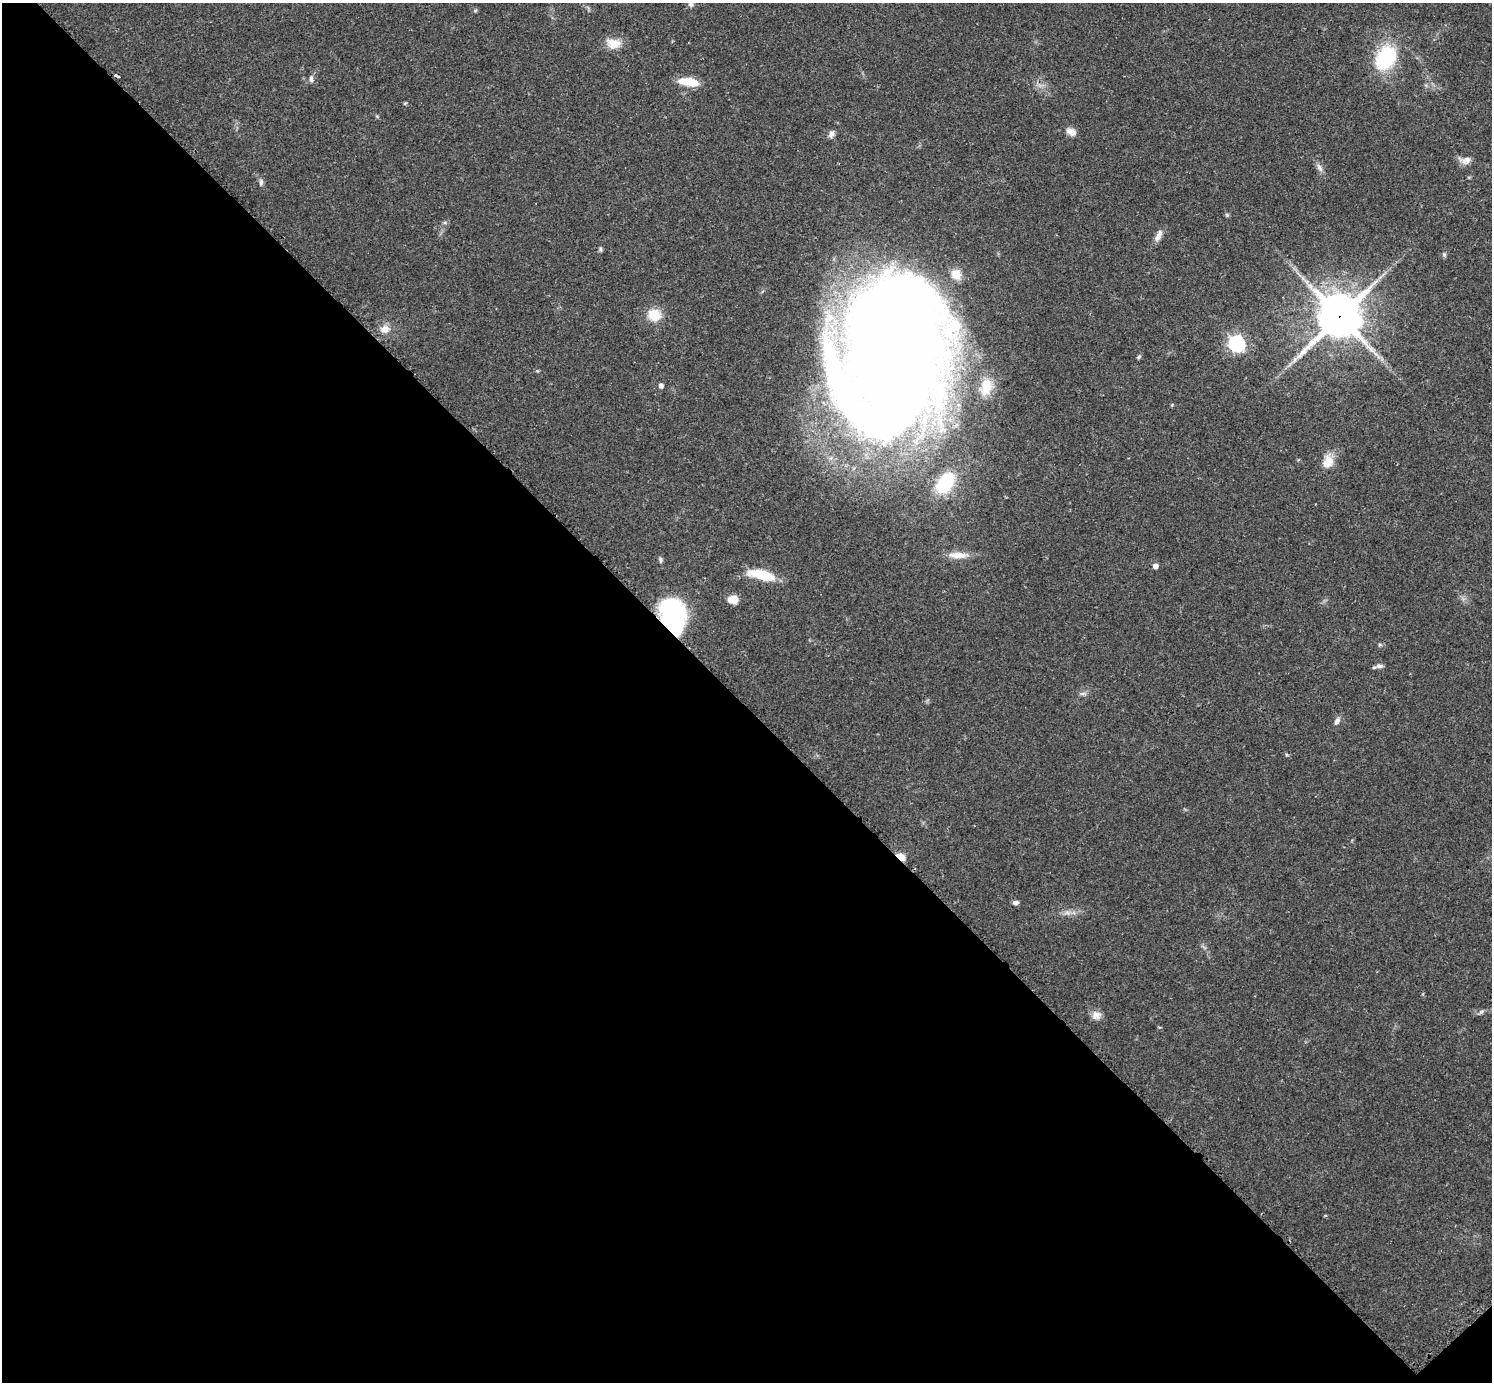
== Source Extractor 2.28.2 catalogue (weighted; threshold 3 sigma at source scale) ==
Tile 14 of 4 x 4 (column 2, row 4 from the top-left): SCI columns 1521-3010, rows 188-1567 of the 6040 x 6040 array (HDU 1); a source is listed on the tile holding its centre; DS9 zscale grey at full resolution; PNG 1494 x 1384 px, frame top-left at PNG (2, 3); no overlay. Shown black and unused: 49% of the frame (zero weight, under 2 of 3 exposures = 2% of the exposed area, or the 3 px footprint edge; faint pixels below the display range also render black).
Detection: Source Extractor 2.28.2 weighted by HDU 2 'WHT'; one run over the whole footprint, this tile lists its part. Background 0.0776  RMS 0.0054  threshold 0.0244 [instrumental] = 3 sigma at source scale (4.5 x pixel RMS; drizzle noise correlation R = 1.50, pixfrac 1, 0.05/0.05 arcsec/px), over >= 5 px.
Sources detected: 44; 1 cosmic-ray / hot-pixel residue — not listed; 1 inside a brighter listed object's ellipse — not listed separately; the other 42 listed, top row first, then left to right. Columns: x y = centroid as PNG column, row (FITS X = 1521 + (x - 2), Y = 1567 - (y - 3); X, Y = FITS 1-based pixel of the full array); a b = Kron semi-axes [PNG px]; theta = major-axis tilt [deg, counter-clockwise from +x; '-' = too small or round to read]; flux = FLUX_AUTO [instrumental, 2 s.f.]
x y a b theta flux
691 4 8 6 -72 1.5
475 10 6 4 2 0.67
613 43 20 13 -9 7.1
1386 58 20 14 56 51
311 79 10 5 -84 1.4
689 82 24 9 -8 11
405 103 5 3 - 0.54
1071 132 12 8 -31 3.7
831 134 9 6 59 2.2
1466 160 15 9 1 4
1319 168 13 6 -62 2.4
261 182 10 5 90 1.5
1227 215 6 4 -45 0.8
1158 236 17 7 64 3.5
600 249 7 4 -81 0.94
1444 255 7 5 -70 0.93
654 315 17 14 -16 10
1340 316 16 14 47 1900
385 329 12 10 9 4.7
1237 344 7 7 - 140
892 355 132 86 80 1700
1139 357 6 4 52 0.89
661 386 5 5 - 2.1
986 387 24 15 78 12
1327 462 17 12 68 7.8
945 483 23 14 55 29
957 555 29 8 -1 6.7
660 560 8 4 -79 1.1
1155 566 5 5 - 2.8
762 575 27 9 -13 19
733 599 12 9 0 5.5
674 616 33 21 -81 78
1380 645 6 4 -18 0.75
1379 666 10 6 2 2
1083 694 9 4 9 1.4
1337 721 11 6 62 2.3
901 857 9 6 -37 5.8
1016 903 8 5 0 1.5
1067 913 9 5 -19 2.2
1481 1012 8 5 36 1.2
1096 1015 12 11 - 3.7
1325 1215 4 4 - 0.58
Overlapping masked pixels (flux is a lower limit): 3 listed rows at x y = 1340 316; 674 616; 901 857
Isophote crosses this tile's border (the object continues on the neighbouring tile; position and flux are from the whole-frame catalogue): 1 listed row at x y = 691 4